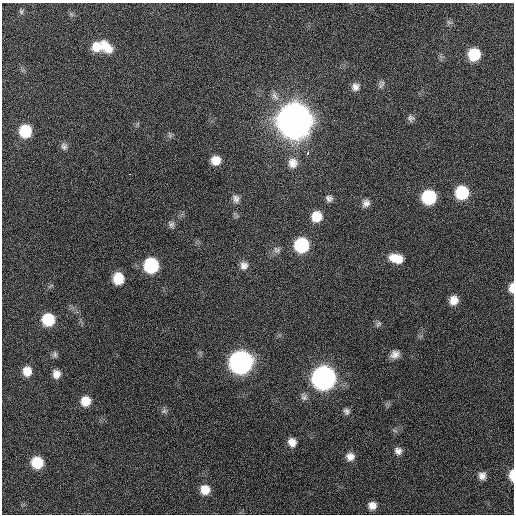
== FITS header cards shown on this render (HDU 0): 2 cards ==
NAXIS1  =                  512 / Axis length
NAXIS2  =                  512 / Axis length

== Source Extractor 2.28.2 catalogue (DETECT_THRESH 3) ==
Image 512 x 512 px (HDU 0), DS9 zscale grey, 1 PNG px = 1 image px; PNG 516 x 516 px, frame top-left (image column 1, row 512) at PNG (2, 3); no overlay
Background 427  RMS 11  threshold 34.5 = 3 sigma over >= 5 px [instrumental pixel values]
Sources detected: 53; all 53 listed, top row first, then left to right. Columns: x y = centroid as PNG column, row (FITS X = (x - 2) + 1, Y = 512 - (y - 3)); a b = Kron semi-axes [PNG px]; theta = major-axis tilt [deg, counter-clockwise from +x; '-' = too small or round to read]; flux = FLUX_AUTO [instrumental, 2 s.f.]
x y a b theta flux
21 12 7 5 -89 1.6e+03
71 14 7 4 -19 1.3e+03
449 22 8 4 -37 1.6e+03
97 46 12 11 - 1.2e+04
106 46 18 10 -49 1.4e+04
474 54 10 9 - 2.8e+04
381 84 12 7 67 2.9e+03
355 87 10 9 - 4.7e+03
275 96 15 8 -56 5.0e+03
411 118 9 8 - 2.7e+03
295 120 13 12 - 3.2e+06
25 131 11 10 - 3.0e+04
170 135 7 4 73 1.5e+03
64 146 10 8 -69 3.0e+03
308 153 4 3 - 4.7e+03
216 160 8 8 - 1.0e+04
293 163 13 12 - 7.5e+03
129 174 3 2 - 2.9e+03
462 192 11 10 - 4.0e+04
429 197 10 10 - 5.6e+04
329 198 9 8 - 3.0e+03
236 199 11 8 -66 3.8e+03
366 203 9 8 - 4.1e+03
316 216 11 10 - 1.4e+04
171 224 10 8 -52 2.8e+03
302 245 11 11 - 5.8e+04
277 250 10 9 - 3.7e+03
396 258 16 10 -14 1.3e+04
151 265 11 10 - 6.2e+04
244 265 11 10 - 5.0e+03
118 278 10 9 - 1.8e+04
511 288 10 6 89 5.9e+03
454 300 10 9 - 7.7e+03
48 319 10 9 - 3.2e+04
378 324 9 6 60 2.0e+03
395 354 11 8 22 5.1e+03
55 355 9 7 79 2.0e+03
241 362 12 11 - 4.8e+05
27 371 9 8 - 1.0e+04
56 374 9 8 - 5.7e+03
324 378 12 11 - 5.5e+05
304 397 11 8 -59 3.3e+03
85 401 9 9 - 1.2e+04
164 411 7 7 - 2.1e+03
347 411 9 8 - 2.7e+03
292 442 9 8 - 6.4e+03
398 451 9 9 - 4.0e+03
350 457 10 9 - 5.9e+03
37 462 9 9 - 2.5e+04
512 475 11 5 88 8.6e+03
482 476 9 8 - 4.6e+03
205 490 9 9 - 1.0e+04
372 506 9 9 - 6.0e+03
At the frame edge (FLAGS 8, measured only in part): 2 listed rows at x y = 511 288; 512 475